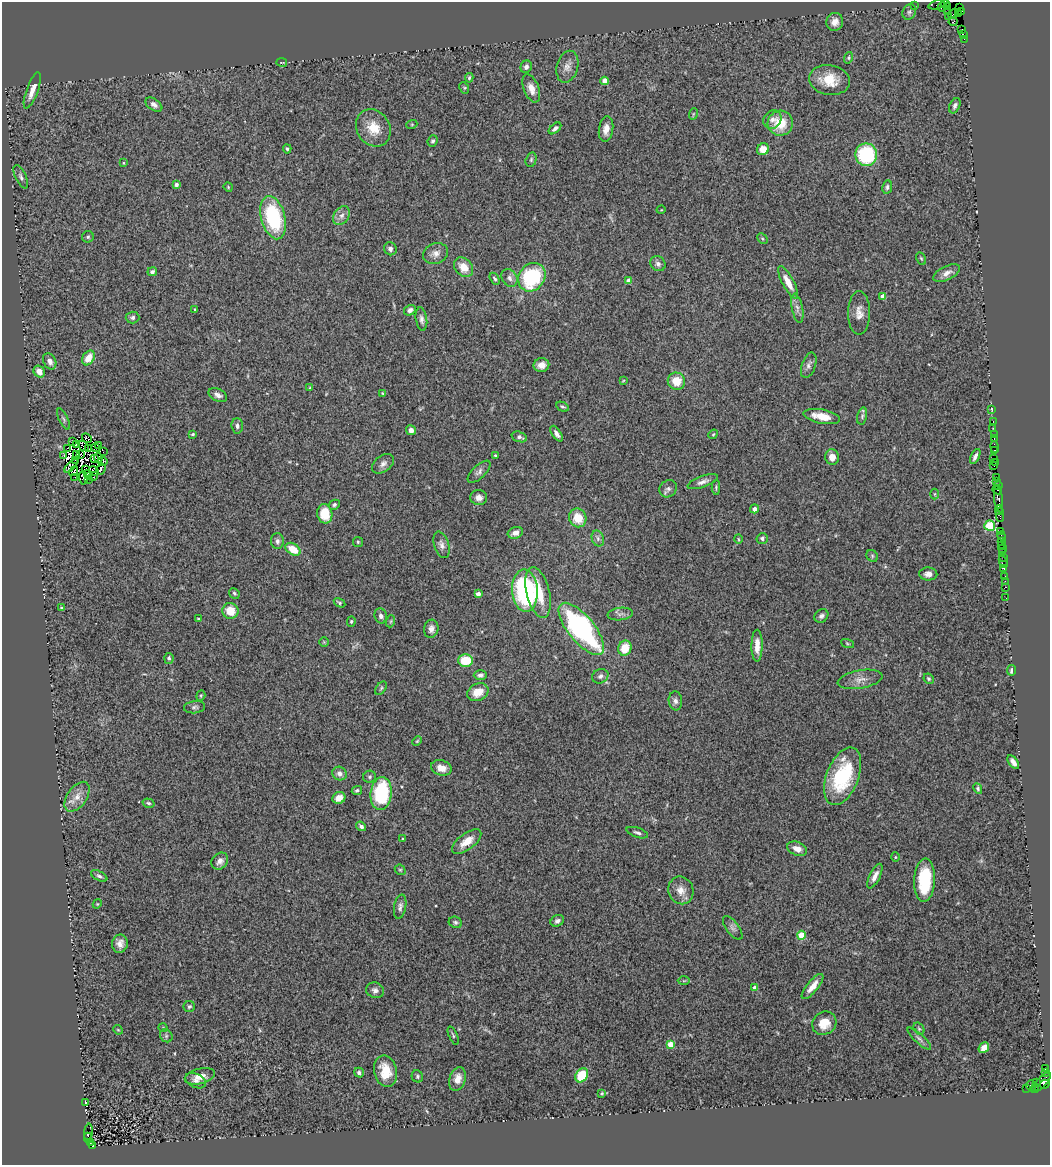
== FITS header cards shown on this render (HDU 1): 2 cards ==
NAXIS1  =                 1048
NAXIS2  =                 1163

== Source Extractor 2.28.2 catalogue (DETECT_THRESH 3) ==
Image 1048 x 1163 px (HDU 1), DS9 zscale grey, 1 PNG px = 1 image px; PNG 1052 x 1167 px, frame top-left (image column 1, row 1163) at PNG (2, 2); each listed source drawn as its Kron ellipse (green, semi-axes under 4 px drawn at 4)
Background 1.61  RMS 0.12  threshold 0.348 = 3 sigma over >= 5 px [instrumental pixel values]
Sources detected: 277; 9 with non-positive FLUX_AUTO (blend fragments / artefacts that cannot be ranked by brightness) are neither listed nor drawn; the other 268 listed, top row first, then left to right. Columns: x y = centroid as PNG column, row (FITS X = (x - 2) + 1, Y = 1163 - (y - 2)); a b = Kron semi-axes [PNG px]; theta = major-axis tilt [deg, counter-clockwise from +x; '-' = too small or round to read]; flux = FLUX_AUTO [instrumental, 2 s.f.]
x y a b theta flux
945 4 4 2 - 58
937 5 8 2 15 180
914 6 2 2 - 53
942 7 4 3 - 160
948 7 3 2 - 98
960 7 2 2 - 23
948 11 3 2 - 15
962 11 3 3 - 160
909 12 8 6 65 19
958 13 4 3 - 69
953 14 5 2 - 120
949 16 3 2 - 100
835 22 9 8 - 56
953 22 4 3 - 140
962 29 4 2 - 170
964 35 3 2 - 33
964 39 2 2 - 51
848 58 6 4 74 10
282 62 5 2 - 6.5
526 67 6 5 - 27
567 67 16 10 75 61
469 78 5 3 - 12
829 80 20 15 -10 180
605 81 4 4 - 110
464 88 6 4 -61 9.9
531 88 15 7 -68 72
32 90 19 5 70 73
154 105 9 5 -34 32
955 106 8 5 64 24
693 114 6 3 71 8.1
772 119 10 8 50 39
780 123 12 12 - 200
412 124 5 3 - 7.2
373 128 19 16 -57 170
555 128 7 4 41 24
606 129 13 7 81 64
433 141 6 5 - 15
287 149 4 4 - 11
763 149 6 5 - 85
866 155 11 11 - 540
531 160 7 5 74 14
123 163 4 3 - 6.5
21 177 12 5 -65 26
176 185 4 3 - 33
228 187 5 4 - 7.7
887 187 7 4 80 16
661 210 4 3 - 5.9
341 216 10 7 55 43
273 218 22 12 -75 670
88 237 6 5 - 14
762 239 6 4 -45 10
390 249 7 6 - 25
436 253 13 10 22 54
921 258 6 4 -62 12
658 264 8 7 - 28
464 267 11 8 -48 110
152 272 5 4 - 20
947 273 14 7 26 54
532 277 15 12 51 650
509 278 9 7 -58 32
495 279 6 4 -58 14
629 281 4 4 - 93
788 282 18 5 -62 88
883 296 4 4 - 67
797 308 15 5 -78 38
195 310 4 3 - 8.6
410 310 6 5 - 31
859 313 22 11 90 82
132 318 7 6 - 22
421 319 12 5 -81 31
88 358 8 5 58 110
50 361 8 6 -65 39
541 365 8 7 - 60
809 365 13 7 71 32
39 372 6 5 - 68
623 381 4 2 - 5.5
676 381 9 8 - 140
310 388 4 3 - 9.1
382 393 4 3 - 6.9
218 395 10 6 -28 35
563 407 7 4 -26 13
992 410 3 2 - 54
822 416 18 7 -11 140
862 416 9 4 77 17
63 419 11 4 -65 17
993 422 3 2 - 200
237 426 8 6 -87 27
993 428 2 2 - 65
411 430 5 5 - 44
193 434 4 3 - 11
556 434 9 4 -57 33
713 434 5 4 - 8.8
994 434 2 2 - 170
519 437 8 5 -19 23
87 438 5 3 - 15
994 439 3 2 - 150
73 441 3 3 - 22
76 444 4 2 - 5.4
83 446 6 2 -39 5.4
98 446 3 2 - 5.5
995 447 6 3 -80 300
67 448 2 2 - 3.4
96 448 2 2 - 9.8
89 449 2 2 - 8.6
994 450 3 3 - 180
103 451 4 2 - 11
76 455 3 2 - 4.4
81 455 3 2 - 7
64 456 3 2 - 17
495 456 3 3 - 12
975 456 8 4 64 31
832 457 7 7 - 71
95 458 3 2 - 6.7
98 458 5 3 - 6.7
994 458 2 2 - 70
75 460 2 2 - 12
103 462 5 2 - 5.8
996 462 3 2 - 230
383 464 12 8 38 41
71 466 8 3 44 7.8
994 466 2 2 - 11
101 469 6 3 70 54
86 470 3 2 - 13
73 471 5 2 - 7.1
94 471 5 4 - 13
479 472 14 6 44 33
88 474 4 2 - 26
93 476 5 2 - 2.8
75 477 2 2 - 4.2
996 477 4 2 - 160
83 478 7 3 -85 15
89 479 3 2 - 3.4
997 481 3 2 - 130
703 482 16 5 19 38
998 485 2 2 - 50
716 487 7 4 90 12
668 489 9 8 - 28
997 490 4 3 - 290
934 494 5 3 - 7.1
479 497 8 7 - 38
998 499 13 3 -81 1300
334 505 6 5 - 16
754 509 4 4 - 31
999 510 5 3 - 230
325 514 9 7 -79 210
1000 515 7 3 -88 470
578 518 9 8 - 140
990 526 5 5 - 360
1000 532 3 3 - 190
515 533 8 5 19 50
1002 536 5 2 - 150
598 538 8 6 -70 24
762 538 6 5 - 17
738 539 5 3 - 7.1
277 541 8 6 -89 26
1002 541 3 2 - 150
358 542 5 5 - 12
442 545 14 7 -72 39
1001 545 3 2 - 150
293 549 8 5 -34 150
1003 549 4 2 - 390
1003 553 3 3 - 340
872 556 6 5 - 12
1003 557 2 2 - 220
1003 562 6 3 -67 200
1004 568 3 3 - 69
928 574 9 6 -2 43
1005 577 4 3 - 270
1005 581 2 2 - 33
1006 587 3 2 - 170
525 591 21 13 -86 1100
234 593 6 5 - 15
538 593 26 11 -76 240
478 594 4 4 - 46
1006 598 2 2 - 41
339 603 6 4 -30 12
62 608 4 3 - 10
230 611 8 8 - 130
620 614 12 6 7 30
381 616 7 6 - 26
821 616 7 6 - 25
199 619 4 3 - 12
351 621 5 4 - 12
391 621 6 4 71 11
431 629 9 7 80 39
581 629 32 13 -50 1700
324 642 5 5 - 8.7
847 643 7 3 -19 8.4
757 646 16 5 90 86
625 648 8 6 68 160
169 658 5 4 - 15
466 660 7 6 - 230
1011 670 5 3 - 20
480 675 6 5 - 21
600 676 8 7 - 28
860 679 23 9 10 71
929 679 5 4 - 15
381 688 7 4 55 12
478 692 11 8 26 120
201 696 5 4 - 9.6
675 701 9 6 -83 29
194 707 10 6 7 21
417 741 5 4 - 9.1
1013 762 8 4 -55 40
441 768 10 7 -16 67
340 774 7 6 - 39
843 776 30 16 69 580
370 777 6 6 - 15
978 789 5 4 - 12
357 790 5 4 - 14
381 793 17 10 84 610
77 797 17 10 55 84
339 798 7 5 24 74
148 803 6 4 -17 14
361 826 5 4 - 23
637 833 11 5 -19 22
403 839 3 2 - 6.8
467 841 17 8 37 98
797 849 10 6 -21 59
895 857 4 4 - 8.1
220 861 9 7 46 40
400 870 6 5 - 11
99 876 9 4 -26 19
875 876 13 5 64 50
925 880 22 10 87 440
681 890 14 12 -69 83
97 904 5 3 - 7.2
400 907 12 6 79 29
557 921 7 5 29 27
455 922 7 5 -25 16
733 928 14 6 -53 30
801 935 4 4 - 240
120 944 9 8 - 58
684 981 6 4 1 8.4
812 986 15 5 51 81
754 988 4 4 - 41
375 990 9 7 -19 30
189 1006 6 5 - 15
824 1023 12 11 - 120
163 1028 4 3 - 5.5
919 1029 6 5 - 12
118 1030 5 4 - 9.2
453 1035 9 3 -67 11
166 1036 7 6 - 15
919 1039 15 4 -43 28
670 1044 4 4 - 150
984 1048 6 4 52 75
1045 1068 3 2 - 1100
385 1071 16 11 -78 160
1045 1072 3 2 - 34
359 1073 5 4 - 21
582 1075 7 6 - 250
200 1076 15 7 14 81
417 1076 6 5 - 16
457 1079 12 8 73 87
196 1081 11 7 -27 37
1036 1082 2 2 - 52
1041 1083 13 5 48 490
1045 1084 5 2 - 180
1031 1086 6 4 -74 280
1035 1087 3 3 - 330
1026 1088 3 2 - 70
602 1093 4 3 - 8.6
85 1102 3 2 - 7.9
88 1132 8 3 83 4.3
88 1138 5 2 - 540
90 1142 3 3 - 440
92 1145 3 3 - 330
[9 non-positive-flux detections neither listed nor drawn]